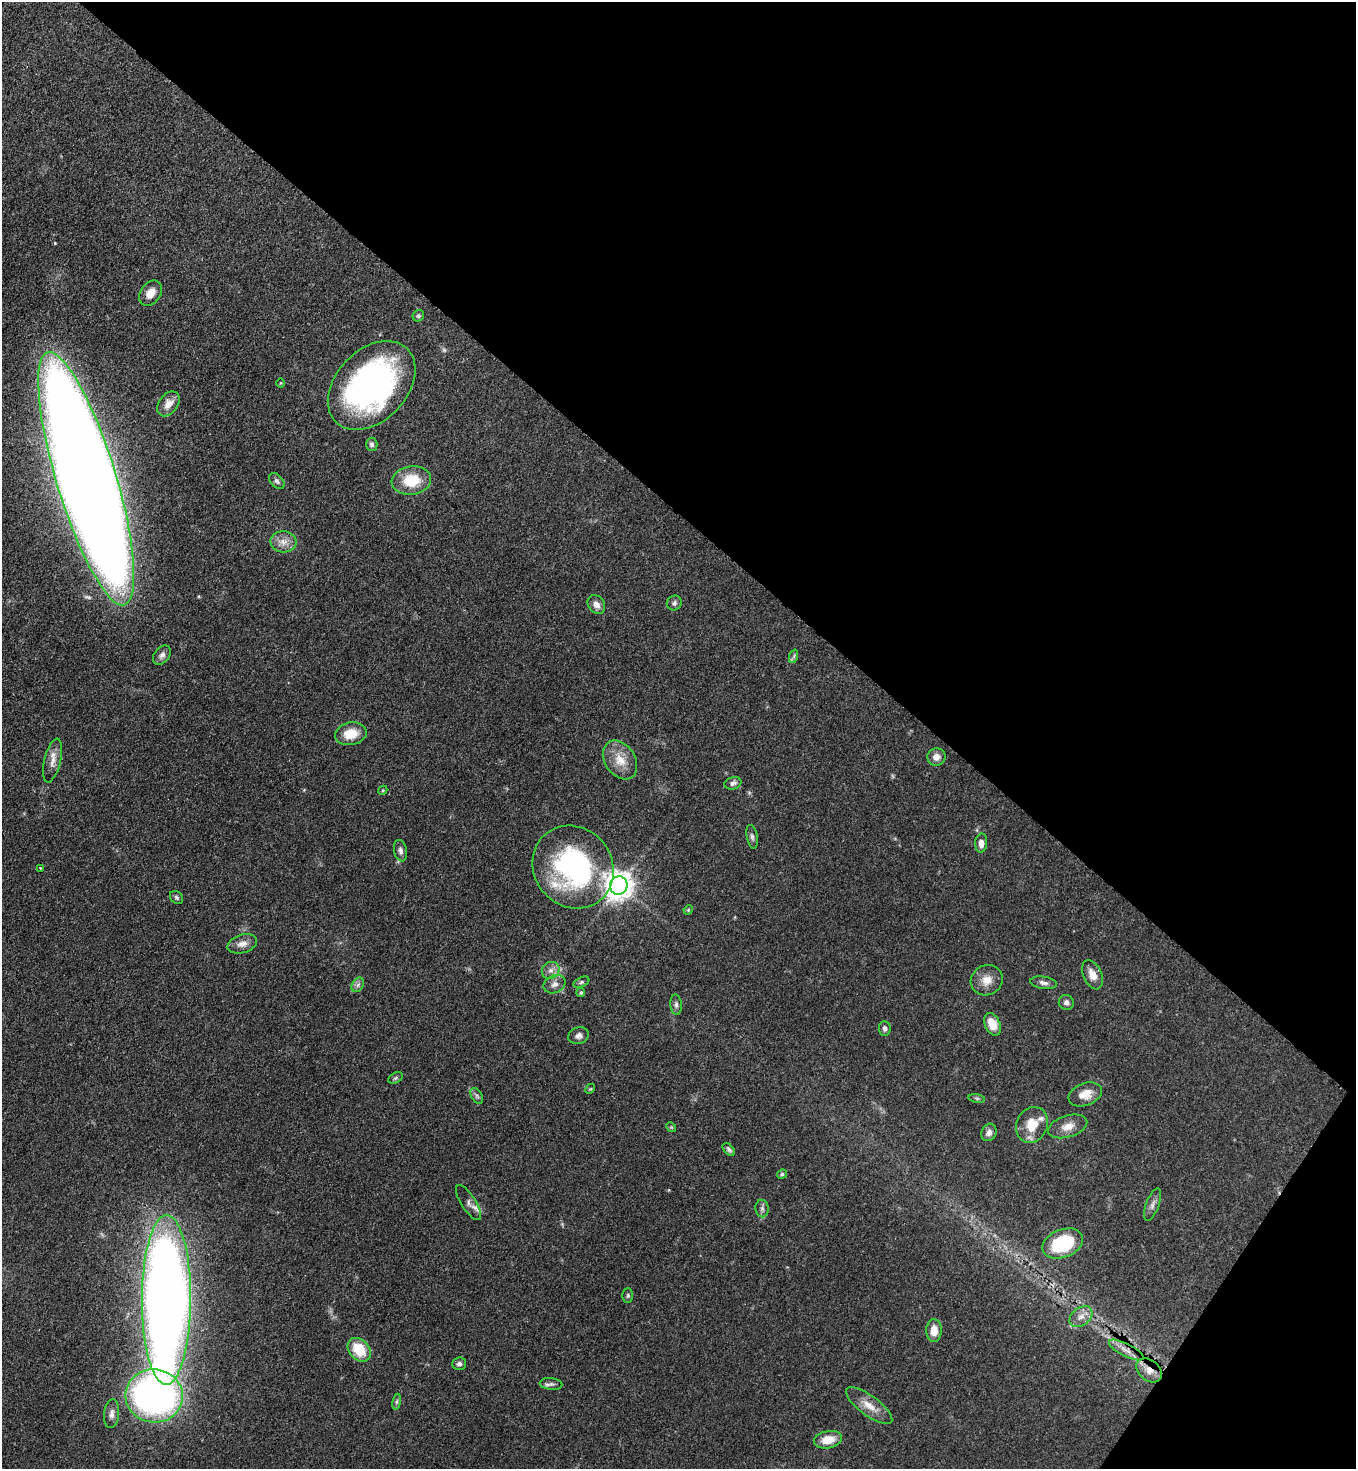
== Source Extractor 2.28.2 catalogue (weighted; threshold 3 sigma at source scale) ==
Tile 8 of 4 x 4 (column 4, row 2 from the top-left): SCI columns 4287-5640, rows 2992-4458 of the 6008 x 5986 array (HDU 1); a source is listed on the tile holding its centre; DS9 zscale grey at full resolution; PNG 1358 x 1471 px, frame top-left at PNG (2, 2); each listed source drawn as its Kron ellipse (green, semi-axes under 4 px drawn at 4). Shown black and unused: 38% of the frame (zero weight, under 3 of 4 exposures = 7% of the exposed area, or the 3 px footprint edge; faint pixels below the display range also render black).
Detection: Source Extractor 2.28.2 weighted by HDU 2 'WHT'; one run over the whole footprint, this tile lists its part. Background 0.0641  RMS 0.0036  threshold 0.0163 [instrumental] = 3 sigma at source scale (4.5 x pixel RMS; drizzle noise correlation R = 1.50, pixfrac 1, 0.05/0.05 arcsec/px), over >= 5 px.
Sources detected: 73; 2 inside a brighter listed object's ellipse — not listed separately; the other 71 listed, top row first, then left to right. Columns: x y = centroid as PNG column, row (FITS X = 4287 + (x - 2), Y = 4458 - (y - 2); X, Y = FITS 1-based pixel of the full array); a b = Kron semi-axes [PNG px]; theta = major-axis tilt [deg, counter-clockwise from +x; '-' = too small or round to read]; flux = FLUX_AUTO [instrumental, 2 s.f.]
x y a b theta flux
150 293 14 10 54 3.7
418 316 6 5 - 0.66
281 383 5 3 - 0.32
372 385 51 35 46 110
168 404 14 9 53 3.5
372 444 6 5 - 0.99
86 479 132 29 -73 1800
411 480 20 14 8 12
277 481 9 6 -46 1.1
283 542 13 10 -5 3.3
674 603 8 7 - 1
596 605 10 8 -54 2.3
162 655 11 7 52 1.6
794 656 7 4 72 0.66
351 734 16 11 10 7.1
936 757 9 8 - 2.3
53 760 22 8 77 3.4
620 760 21 15 -56 6.6
733 783 8 6 17 1.3
383 790 5 3 - 0.35
752 837 12 5 -79 1
981 843 9 6 87 2.5
400 851 11 6 -80 1.5
573 867 43 39 -52 69
40 868 3 2 - 0.23
619 885 9 8 - 480
176 897 7 5 -46 0.75
688 910 5 4 - 0.35
242 944 15 9 17 2.7
551 970 9 8 - 1.9
1092 975 15 9 -66 3.7
987 980 16 15 - 4.5
581 982 8 4 25 0.73
1044 983 13 6 -9 1.5
555 984 11 8 24 2.1
358 985 8 5 59 1.1
581 992 4 4 - 0.63
1066 1002 8 7 - 1.3
676 1005 10 5 -85 1.1
992 1024 12 7 -65 5.8
885 1028 7 6 - 1.1
579 1036 10 8 20 1.6
396 1078 8 5 28 0.68
590 1089 5 4 - 0.42
1085 1094 17 11 21 4.5
477 1096 8 5 -59 0.87
977 1098 8 4 -8 0.6
1032 1125 18 15 67 7.9
1068 1126 20 10 17 4
671 1127 5 4 - 0.41
989 1132 9 7 63 1.7
729 1149 7 4 -45 0.91
782 1174 5 4 - 0.73
469 1203 20 7 -58 2
1153 1204 17 6 70 1.8
762 1208 9 6 -89 1.1
1063 1244 21 14 21 24
628 1295 7 5 89 0.63
166 1300 85 24 90 540
1081 1317 13 8 39 2.6
934 1331 11 8 88 4.3
359 1350 13 10 -49 10
1126 1350 19 6 -27 2.9
459 1364 7 6 - 1
1149 1370 14 10 -40 3.5
551 1384 11 6 -5 1.2
154 1396 29 26 -7 160
397 1402 8 4 81 0.7
869 1406 28 10 -36 5.1
112 1414 14 7 84 2.1
828 1440 14 8 11 6
Overlapping masked pixels (flux is a lower limit): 2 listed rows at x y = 1126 1350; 1149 1370